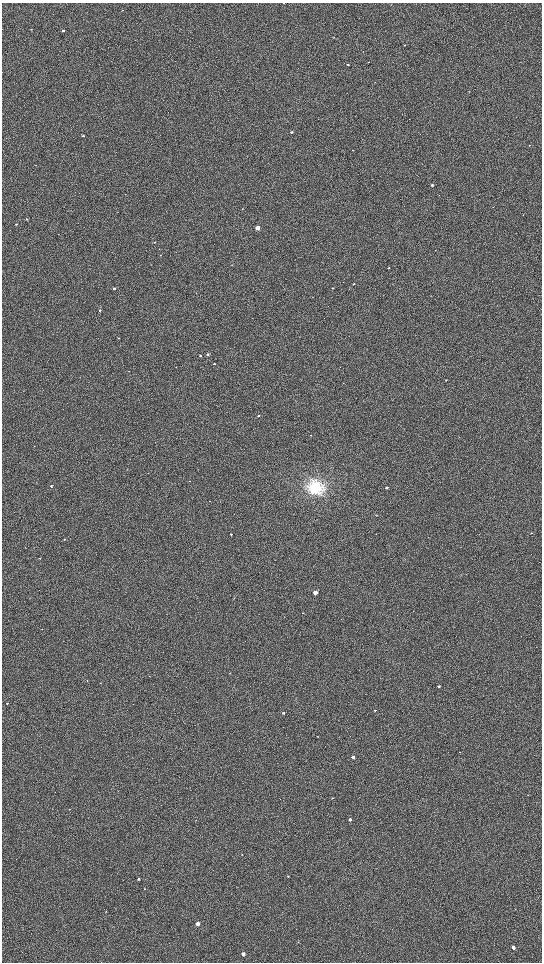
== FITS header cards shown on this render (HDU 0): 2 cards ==
NAXIS1  =                 1080 / length of data axis 1
NAXIS2  =                 1920 / length of data axis 2

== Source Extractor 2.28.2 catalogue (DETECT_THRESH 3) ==
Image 1080 x 1920 px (HDU 0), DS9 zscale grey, zoomed out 1/2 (1 PNG px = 2 x 2 image px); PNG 544 x 964 px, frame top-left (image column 1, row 1919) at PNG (2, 3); no overlay
Background 651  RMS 70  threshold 209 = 3 sigma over >= 5 px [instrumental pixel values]
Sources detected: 65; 1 cannot appear on this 1/2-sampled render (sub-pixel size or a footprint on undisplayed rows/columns) and is not listed; the other 64 listed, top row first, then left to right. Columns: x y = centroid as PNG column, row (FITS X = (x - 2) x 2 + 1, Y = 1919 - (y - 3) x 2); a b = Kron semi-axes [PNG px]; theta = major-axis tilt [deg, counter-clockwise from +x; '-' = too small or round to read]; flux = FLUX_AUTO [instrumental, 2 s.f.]
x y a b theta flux
284 3 2 2 - 7500
31 29 2 2 - 12000
63 30 2 2 - 21000
334 37 3 2 - 5600
405 45 2 2 - 8400
368 62 2 2 - 4000
348 65 3 2 - 20000
375 82 2 1 - 3900
469 91 2 2 - 4500
291 132 3 2 - 18000
83 136 2 2 - 16000
529 145 3 2 - 7600
353 150 2 1 - 5100
36 165 2 1 - 3600
432 185 2 2 - 34000
242 209 3 2 - 9100
27 219 3 2 - 12000
16 224 2 2 - 12000
257 228 3 2 - 230000
154 242 3 2 - 7000
435 250 2 1 - 3500
160 255 2 2 - 5900
389 268 3 2 - 8600
354 284 2 2 - 13000
114 288 2 2 - 38000
332 288 3 2 - 8900
100 310 3 2 - 14000
119 338 3 2 - 6200
208 354 3 2 - 33000
200 355 3 2 - 22000
214 364 2 2 - 11000
129 371 2 2 - 4200
446 380 3 2 - 6500
258 415 2 2 - 9700
311 435 2 2 - 8600
34 446 2 2 - 4800
189 481 2 1 - 4800
51 486 3 2 - 12000
315 487 16 15 - 590000
387 488 2 2 - 52000
210 501 2 2 - 5300
531 533 2 2 - 7000
231 534 2 2 - 9700
64 539 3 2 - 11000
39 558 3 2 - 7800
315 592 3 2 - 210000
303 613 2 2 - 6200
439 686 2 2 - 25000
7 703 2 1 - 6400
375 710 3 2 - 14000
283 713 2 2 - 25000
317 736 2 2 - 4400
459 752 2 1 - 3800
353 757 2 2 - 61000
332 798 3 2 - 7800
350 819 2 2 - 47000
242 854 3 2 - 4900
288 876 2 2 - 9700
138 879 3 2 - 23000
145 889 3 2 - 4600
106 911 3 2 - 7800
198 924 3 2 - 130000
513 947 3 3 - 51000
243 954 3 2 - 80000
At the frame edge (FLAGS 8, measured only in part): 1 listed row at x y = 284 3
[1 sub-pixel or undisplayed-footprint detection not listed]